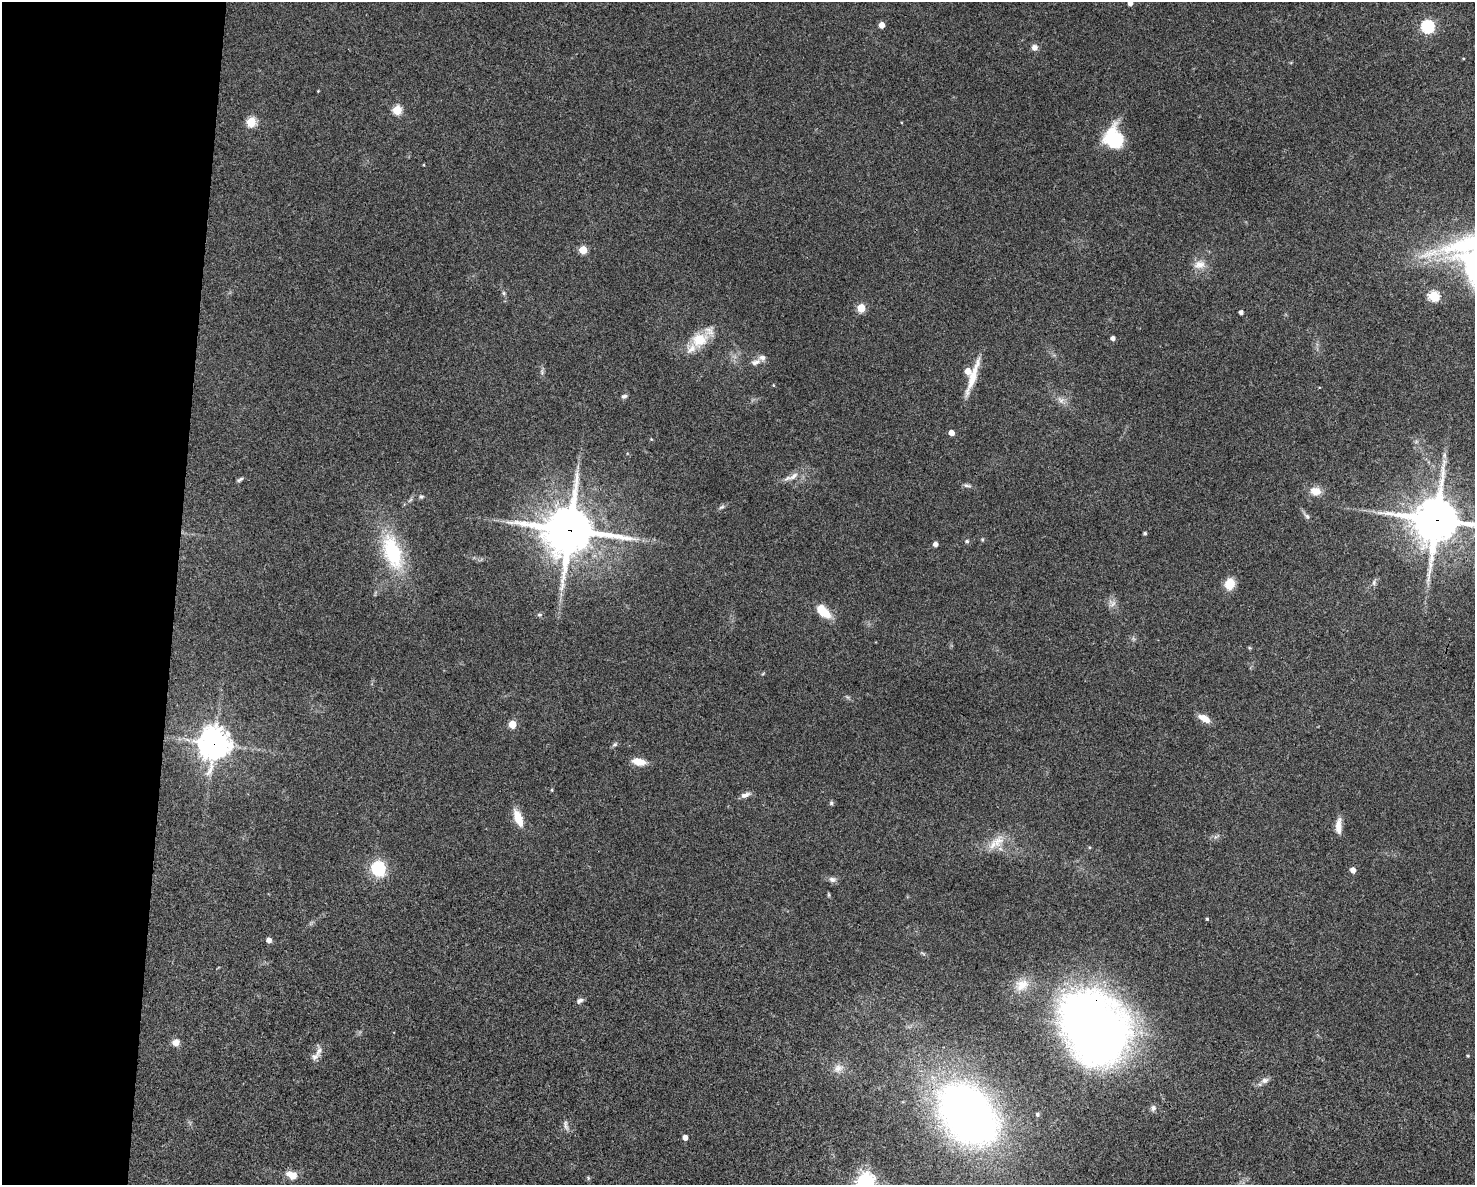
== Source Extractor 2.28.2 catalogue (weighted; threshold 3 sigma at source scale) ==
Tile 4 of 3 x 4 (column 1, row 2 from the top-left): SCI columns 228-1700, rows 2370-3552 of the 4759 x 4740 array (HDU 1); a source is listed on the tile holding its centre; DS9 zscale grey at full resolution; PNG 1477 x 1187 px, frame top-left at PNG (2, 2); no overlay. Shown black and unused: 12% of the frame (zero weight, under 3 of 4 exposures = <1% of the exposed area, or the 3 px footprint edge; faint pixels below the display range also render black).
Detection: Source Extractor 2.28.2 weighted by HDU 2 'WHT'; one run over the whole footprint, this tile lists its part. Background 0.0622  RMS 0.0051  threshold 0.023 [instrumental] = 3 sigma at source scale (4.5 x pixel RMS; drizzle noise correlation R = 1.50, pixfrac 1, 0.05/0.05 arcsec/px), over >= 5 px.
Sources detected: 80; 4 inside a brighter listed object's ellipse — not listed separately; the other 76 listed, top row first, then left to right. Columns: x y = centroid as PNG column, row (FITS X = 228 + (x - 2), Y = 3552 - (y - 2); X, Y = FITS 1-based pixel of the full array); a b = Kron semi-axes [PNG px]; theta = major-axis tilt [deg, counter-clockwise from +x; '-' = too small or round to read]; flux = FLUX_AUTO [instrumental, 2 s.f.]
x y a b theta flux
1130 3 4 4 - 2.6
881 25 4 4 - 4.8
1428 27 6 6 - 64
1034 47 7 7 - 2.6
1463 58 4 2 - 0.43
318 91 3 3 - 0.35
397 110 5 5 - 21
251 122 5 5 - 30
1113 138 21 17 -69 29
583 250 5 5 - 16
1199 265 16 11 6 5.2
503 293 6 4 -89 0.8
1434 296 6 5 - 37
861 308 5 5 - 16
1241 312 4 4 - 1.7
1113 338 4 4 - 1.9
699 340 21 17 26 15
755 362 15 7 21 2.9
542 372 9 4 -89 1.2
973 377 50 7 71 10
773 385 5 3 - 0.4
624 396 8 5 18 1.3
1061 400 11 7 -48 2.6
951 433 4 4 - 4.6
1444 455 10 5 -89 1.9
794 476 18 7 34 4.1
240 479 8 4 32 1
967 485 12 5 -11 1.4
1315 491 13 10 -8 5.7
421 497 6 6 - 1
722 507 10 4 26 1.1
1307 516 9 5 -52 1.4
1436 520 17 16 - 1700
569 530 18 17 - 1900
1145 533 4 3 - 0.96
982 539 5 4 - 0.56
967 541 5 5 - 1
935 544 4 4 - 2.6
392 552 51 23 -72 37
1374 583 8 6 89 1.3
1230 584 10 9 - 9.2
1112 603 12 10 -39 3
823 611 16 8 -46 13
540 615 6 6 - 1
1204 718 15 6 -29 5.4
512 724 5 5 - 14
214 744 11 10 - 730
615 744 8 5 29 0.95
639 762 13 7 -9 6.9
552 790 4 3 - 0.51
745 795 13 6 20 2.3
831 803 6 5 - 0.91
518 818 20 8 -69 8.8
1338 826 20 7 87 4.5
998 841 21 14 49 8.5
378 868 7 6 - 73
1353 870 5 4 - 3.8
832 879 10 7 -10 2
829 895 6 4 -72 0.59
1207 919 4 3 - 0.68
269 940 4 4 - 2.9
1022 985 21 15 29 8.8
580 1001 9 6 24 1.7
1093 1027 37 30 -53 820
176 1042 8 7 - 3.8
319 1051 16 7 64 3
1468 1056 4 3 - 0.53
838 1068 15 11 24 4.1
1265 1080 10 7 12 2.3
1153 1108 8 6 75 1.5
968 1114 49 34 -49 390
1037 1114 6 5 - 0.81
566 1125 14 6 -81 1.9
685 1137 4 4 - 3.2
292 1175 14 9 -21 5.1
865 1182 7 7 - 260
Overlapping masked pixels (flux is a lower limit): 4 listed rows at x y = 1436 520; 569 530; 214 744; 1093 1027
Isophote crosses this tile's border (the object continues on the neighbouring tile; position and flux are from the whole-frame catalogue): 3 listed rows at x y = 1130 3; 1436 520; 865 1182